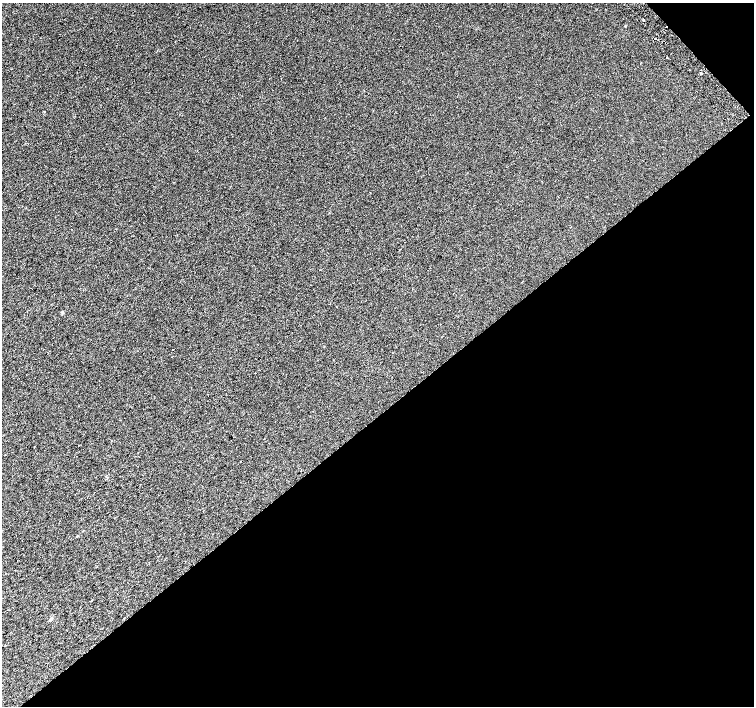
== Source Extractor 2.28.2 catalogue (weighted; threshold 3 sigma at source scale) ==
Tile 12 of 4 x 4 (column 4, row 3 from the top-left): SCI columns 4552-6055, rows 1647-3053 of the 6087 x 6041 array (HDU 1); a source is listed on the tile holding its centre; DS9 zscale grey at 2 x 2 block average (1 PNG px = mean of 2 x 2 image px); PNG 756 x 708 px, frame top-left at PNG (2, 3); no overlay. Shown black and unused: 42% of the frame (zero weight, under 2 of 3 exposures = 2% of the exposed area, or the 3 px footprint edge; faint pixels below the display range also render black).
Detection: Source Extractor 2.28.2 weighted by HDU 2 'WHT'; one run over the whole footprint, this tile lists its part. Background 0.0108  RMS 0.006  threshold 0.0271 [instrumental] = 3 sigma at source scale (4.5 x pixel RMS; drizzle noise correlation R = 1.50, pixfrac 1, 0.0396/0.0396 arcsec/px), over >= 5 px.
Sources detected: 9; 1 cosmic-ray / hot-pixel residue — not listed; the other 8 listed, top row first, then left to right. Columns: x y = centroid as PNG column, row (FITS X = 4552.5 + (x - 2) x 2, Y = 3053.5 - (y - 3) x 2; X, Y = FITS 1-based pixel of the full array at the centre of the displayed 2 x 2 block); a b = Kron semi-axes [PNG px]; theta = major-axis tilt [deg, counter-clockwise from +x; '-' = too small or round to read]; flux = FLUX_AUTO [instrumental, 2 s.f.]
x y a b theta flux
643 20 2 2 - 1.6
655 38 2 2 - 33
667 57 2 2 - 4
700 73 2 2 - 5
330 303 2 2 - 0.61
336 307 2 2 - 0.43
173 350 2 2 - 0.6
91 601 2 2 - 1.7